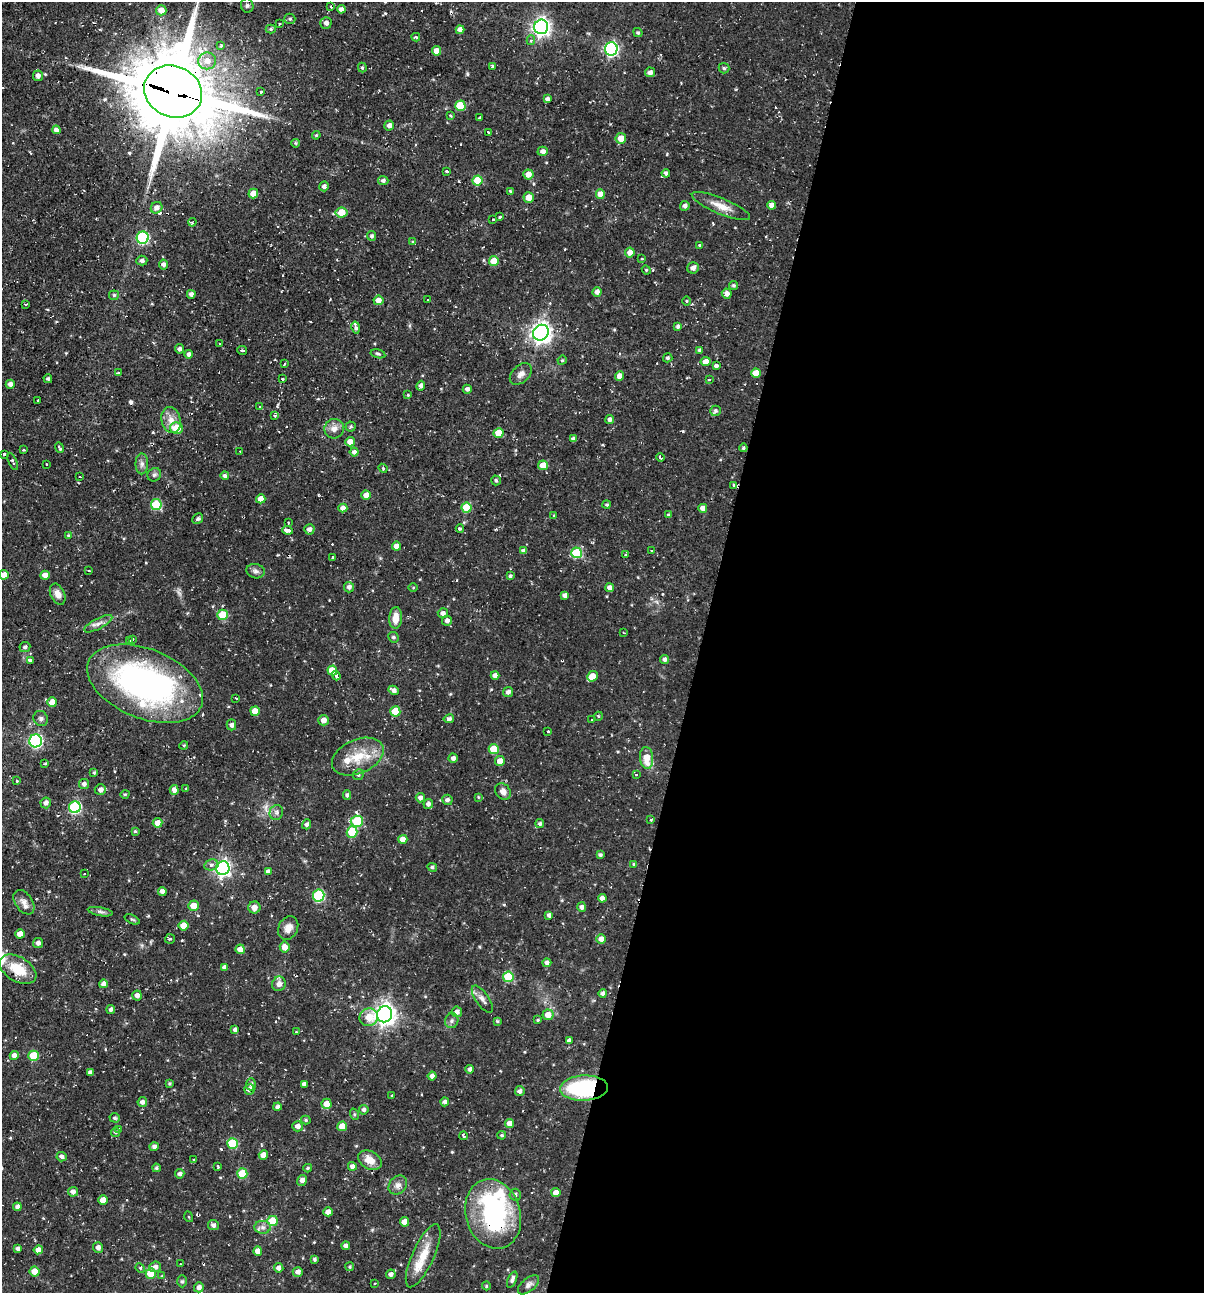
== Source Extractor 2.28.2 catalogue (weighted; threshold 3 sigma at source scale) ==
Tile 12 of 4 x 4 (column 4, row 3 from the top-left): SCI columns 3860-5061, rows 1292-2582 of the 5184 x 5163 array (HDU 1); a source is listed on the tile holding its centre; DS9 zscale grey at full resolution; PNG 1206 x 1295 px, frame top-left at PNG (2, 2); each listed source drawn as its Kron ellipse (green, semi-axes under 4 px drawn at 4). Shown black and unused: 42% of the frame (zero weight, under 2 of 3 exposures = <1% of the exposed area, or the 3 px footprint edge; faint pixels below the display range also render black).
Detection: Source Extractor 2.28.2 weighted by HDU 2 'WHT'; one run over the whole footprint, this tile lists its part. Background 0.058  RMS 0.0064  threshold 0.0286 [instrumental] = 3 sigma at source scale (4.5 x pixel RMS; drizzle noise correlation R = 1.50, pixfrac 1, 0.05/0.05 arcsec/px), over >= 5 px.
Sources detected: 371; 2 inside a brighter object's white glare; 22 cosmic-ray / hot-pixel residue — neither listed nor drawn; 4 inside a brighter listed object's ellipse — not listed separately; the other 343 listed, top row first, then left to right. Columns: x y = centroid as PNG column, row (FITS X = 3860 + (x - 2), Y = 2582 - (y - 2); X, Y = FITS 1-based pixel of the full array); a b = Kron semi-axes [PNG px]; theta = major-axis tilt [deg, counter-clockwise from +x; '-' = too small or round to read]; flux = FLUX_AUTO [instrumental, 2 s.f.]
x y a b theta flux
247 6 7 6 - 1.4
330 7 3 2 - 1.1
341 9 4 4 - 2.6
161 10 5 5 - 5.1
290 19 5 5 - 1.2
326 23 5 5 - 2
279 24 3 2 - 0.53
541 27 7 7 - 270
271 29 5 4 - 1
460 30 4 4 - 3.6
638 32 5 3 - 1.1
416 37 4 3 - 1.9
531 40 5 4 - 1.2
221 45 3 3 - 1.7
611 49 6 6 - 110
437 51 4 4 - 5.1
207 61 9 8 - 6.7
492 66 3 3 - 4
362 68 5 4 - 0.92
724 68 5 5 - 1
650 72 5 5 - 2.3
38 76 5 5 - 2.6
173 91 30 25 -23 8100
261 92 3 3 - 1.6
547 99 4 4 - 1.8
460 106 5 5 - 18
451 115 3 2 - 0.78
480 118 3 3 - 0.81
389 126 5 4 - 2.4
56 130 4 4 - 3.4
489 133 3 3 - 3
316 135 4 4 - 0.72
621 138 5 5 - 7.1
296 143 4 3 - 0.94
543 151 5 4 - 2.6
447 171 3 3 - 1.4
666 173 4 4 - 1.7
528 175 5 5 - 5.2
478 180 5 5 - 15
383 181 5 4 - 1.6
324 186 5 5 - 1.9
510 191 3 3 - 1.5
253 194 5 4 - 5.8
600 194 5 4 - 6.8
529 197 5 5 - 7
771 205 4 4 - 3.1
685 206 5 4 - 2.1
721 206 31 8 -22 8.4
157 208 6 5 - 3.1
341 213 6 5 - 12
500 217 4 3 - 2.2
493 219 4 3 - 1.8
192 222 4 3 - 0.71
372 236 5 4 - 1.4
143 238 6 6 - 59
412 242 4 3 - 0.55
700 245 3 3 - 1.4
630 253 5 5 - 3.9
642 259 3 3 - 1.5
142 261 5 5 - 1.8
494 261 5 5 - 11
163 264 5 4 - 2.2
693 268 6 5 - 2.9
646 270 4 4 - 0.81
734 285 4 4 - 1.1
597 292 5 4 - 2.6
727 293 5 5 - 3.1
191 294 4 4 - 2.2
114 295 5 4 - 1
378 300 5 5 - 4.4
427 300 2 2 - 0.39
687 301 5 3 - 0.68
26 304 3 2 - 0.61
678 326 4 4 - 1.7
356 327 6 3 -78 4.1
541 333 8 7 - 360
220 343 3 2 - 0.84
180 349 4 4 - 2.1
242 350 5 3 - 1
699 350 4 4 - 0.95
189 354 4 4 - 2.2
378 354 7 4 -14 1
668 358 5 4 - 1.2
562 360 5 4 - 0.86
706 362 5 4 - 7.4
284 364 3 2 - 1.7
716 365 4 3 - 7.9
119 373 3 2 - 1.4
756 373 5 4 - 7.4
521 374 13 8 43 3.6
620 376 4 4 - 5.5
48 379 4 4 - 1.1
282 379 3 3 - 1.4
709 379 3 3 - 1.1
10 384 4 4 - 2.5
421 386 5 4 - 2.5
467 389 4 4 - 2
408 395 4 3 - 0.73
38 400 2 2 - 0.62
259 407 3 2 - 0.47
716 411 5 5 - 1.3
275 415 3 3 - 1.7
171 420 13 9 -76 6.1
610 420 4 4 - 2.1
351 426 5 5 - 1
177 428 6 6 - 13
334 429 10 9 - 4.3
499 433 5 5 - 11
573 439 4 4 - 2.3
350 442 4 4 - 4.1
59 447 5 3 - 1.5
743 448 4 3 - 1.1
23 450 3 2 - 1
240 451 2 2 - 0.37
354 452 4 4 - 2.3
5 454 3 3 - 3.6
660 458 4 3 - 2
13 461 9 3 -66 1
46 464 3 2 - 1.2
142 464 10 6 -90 2.4
543 465 5 5 - 9
383 468 4 4 - 0.74
154 475 7 6 - 1.6
225 476 4 4 - 1.9
80 477 2 2 - 0.56
496 480 5 4 - 1.3
733 485 3 3 - 2.3
366 495 4 4 - 4.7
261 499 4 4 - 6
156 505 5 5 - 29
607 505 4 4 - 0.95
343 508 4 4 - 3.6
467 508 5 5 - 21
703 508 4 4 - 3.8
668 515 4 4 - 0.91
554 516 4 4 - 0.65
198 519 6 5 - 1.2
288 523 3 2 - 0.69
460 528 4 3 - 1.3
309 529 5 5 - 2.5
288 530 5 3 - 8.6
68 535 4 3 - 0.71
396 546 4 4 - 4.8
652 550 3 2 - 0.73
524 551 4 4 - 2.3
576 553 5 5 - 29
626 554 3 3 - 0.99
333 558 3 2 - 0.87
89 571 3 2 - 0.52
256 571 9 7 -13 2.2
4 575 5 4 - 5.5
45 575 5 4 - 4.1
510 576 4 3 - 1.1
349 587 5 5 - 2.4
413 588 5 3 - 0.55
610 588 4 4 - 2.6
58 594 11 7 -65 4.4
565 595 4 4 - 2.4
443 613 5 5 - 2.7
223 615 5 5 - 16
396 618 11 6 87 6.9
447 621 5 5 - 2.2
98 624 15 5 28 3.2
624 633 3 2 - 0.51
393 637 5 5 - 1.3
133 639 3 2 - 0.77
129 641 3 3 - 0.86
25 647 5 5 - 1.7
665 659 4 4 - 1.8
30 660 4 3 - 2.4
332 670 5 5 - 11
495 675 4 4 - 3
336 676 5 3 - 4.1
592 676 5 4 - 7
145 684 61 34 -22 170
394 690 5 4 - 2.8
508 692 5 4 - 2.3
236 698 4 2 - 0.96
52 702 5 5 - 7.6
255 711 5 5 - 6.6
395 711 5 5 - 13
599 716 4 3 - 0.55
41 718 8 7 - 1.8
449 719 5 4 - 2.1
592 719 3 2 - 0.92
323 720 5 5 - 3.6
231 725 5 5 - 1.8
548 731 3 3 - 2.2
36 741 6 6 - 91
184 745 4 3 - 0.69
494 749 5 5 - 14
358 757 27 17 23 17
453 758 4 4 - 2.4
647 758 11 6 -86 9.4
500 761 5 5 - 5.1
45 764 4 3 - 0.81
94 773 3 2 - 0.79
636 774 3 3 - 0.93
358 775 6 5 - 1.3
17 780 3 2 - 0.97
84 784 5 5 - 2.2
100 789 5 5 - 2.1
186 789 4 3 - 0.57
174 790 5 4 - 3.4
503 791 9 7 -50 3.7
125 794 4 3 - 0.56
347 795 4 4 - 1.5
478 797 3 3 - 0.54
420 798 4 4 - 2.2
447 800 5 5 - 2
46 803 5 5 - 2.4
428 804 5 4 - 2.3
75 807 6 6 - 64
276 812 7 6 - 1.9
651 819 3 3 - 1.3
357 821 6 5 - 34
157 823 5 4 - 4.8
307 824 5 4 - 1.7
540 824 4 4 - 1.3
135 831 4 4 - 0.82
352 832 5 5 - 21
403 839 4 4 - 4.3
600 855 4 3 - 1.3
634 864 4 3 - 0.92
211 865 7 5 14 1.8
432 867 5 4 - 1.3
223 868 7 6 - 190
268 871 4 4 - 1.9
84 874 3 2 - 0.5
162 891 4 4 - 2.5
319 896 6 5 - 51
602 898 4 4 - 2.8
24 902 13 8 -55 3.9
193 906 5 5 - 7
254 907 6 6 - 3.6
582 907 5 4 - 2.2
100 912 13 4 -10 1.9
549 915 4 4 - 2.1
132 919 8 4 -23 1
184 926 5 5 - 10
288 928 12 9 63 4.8
20 934 4 4 - 5.5
170 939 5 5 - 0.93
601 939 5 4 - 3.5
38 943 5 5 - 2.5
285 947 5 5 - 5.3
240 949 4 4 - 5.6
547 963 4 4 - 2.3
224 967 4 4 - 2.6
18 969 20 12 -31 17
508 977 5 5 - 24
103 984 4 4 - 3.2
279 984 7 6 - 3.6
603 993 4 4 - 2
137 995 5 5 - 3.2
482 999 16 6 -55 3.2
111 1009 4 4 - 1.7
457 1012 5 5 - 2.5
385 1014 8 7 - 400
548 1015 5 5 - 6.5
369 1017 9 8 - 9.8
538 1020 4 3 - 0.71
452 1021 7 6 - 1.9
497 1021 4 3 - 0.83
235 1030 4 4 - 2
296 1032 4 4 - 0.51
569 1041 4 3 - 31
14 1055 4 4 - 3.2
33 1056 5 5 - 18
470 1069 4 4 - 1.7
90 1072 4 4 - 1.7
432 1076 4 4 - 2.7
169 1084 4 4 - 0.83
251 1084 6 5 - 1.5
304 1084 4 4 - 2.1
584 1088 24 12 2 69
249 1089 5 5 - 3.2
520 1091 5 5 - 2.3
392 1096 3 3 - 0.95
142 1102 5 4 - 2.6
445 1102 4 4 - 2.1
326 1104 5 5 - 6
277 1107 4 4 - 1.8
364 1110 5 5 - 1.6
354 1114 6 3 -72 0.81
115 1118 5 4 - 1.1
306 1120 5 4 - 0.95
509 1124 4 4 - 5.1
298 1126 5 5 - 3.2
342 1126 5 5 - 8.2
119 1130 3 3 - 3.5
115 1132 4 4 - 1
502 1135 4 3 - 0.83
464 1136 4 3 - 1.7
232 1143 5 5 - 27
154 1147 4 4 - 2.1
263 1155 5 4 - 6.2
62 1157 5 4 - 2.4
194 1159 3 3 - 1.9
370 1160 12 9 -29 7.5
218 1166 4 3 - 1
352 1166 4 4 - 2.5
156 1168 4 4 - 1.2
308 1168 4 3 - 0.9
242 1173 5 5 - 19
180 1174 4 4 - 2.2
302 1180 5 5 - 3.2
398 1185 10 8 47 3.1
73 1192 5 5 - 2.7
556 1193 4 4 - 5.5
515 1195 6 5 - 1.4
103 1200 5 4 - 6.3
17 1207 4 4 - 2.2
328 1212 4 4 - 3.7
493 1214 35 27 -73 87
189 1217 5 3 - 0.67
272 1221 5 5 - 17
405 1222 4 4 - 5.7
213 1225 5 5 - 1.6
263 1227 8 6 -1 2.3
346 1246 4 4 - 2.2
98 1247 5 5 - 2.6
18 1249 3 3 - 1.7
38 1250 4 4 - 4.9
258 1251 4 4 - 4.5
423 1256 34 11 65 15
315 1259 3 3 - 1.1
180 1264 2 2 - 0.36
155 1267 6 5 - 2.6
350 1267 4 4 - 0.88
140 1268 5 4 - 0.77
279 1268 5 4 - 2.9
35 1272 5 5 - 7.1
298 1272 5 5 - 2.7
151 1273 5 5 - 15
391 1274 5 4 - 2.3
162 1276 4 4 - 0.59
512 1280 9 4 66 2.1
182 1281 6 5 - 1
374 1284 3 3 - 1.2
529 1285 13 6 40 2.5
486 1286 4 3 - 0.83
199 1287 5 5 - 2.8
Overlapping masked pixels (flux is a lower limit): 4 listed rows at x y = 173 91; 584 1088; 249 1089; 493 1214
Isophote crosses this tile's border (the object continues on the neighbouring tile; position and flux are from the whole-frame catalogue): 1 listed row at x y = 4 575